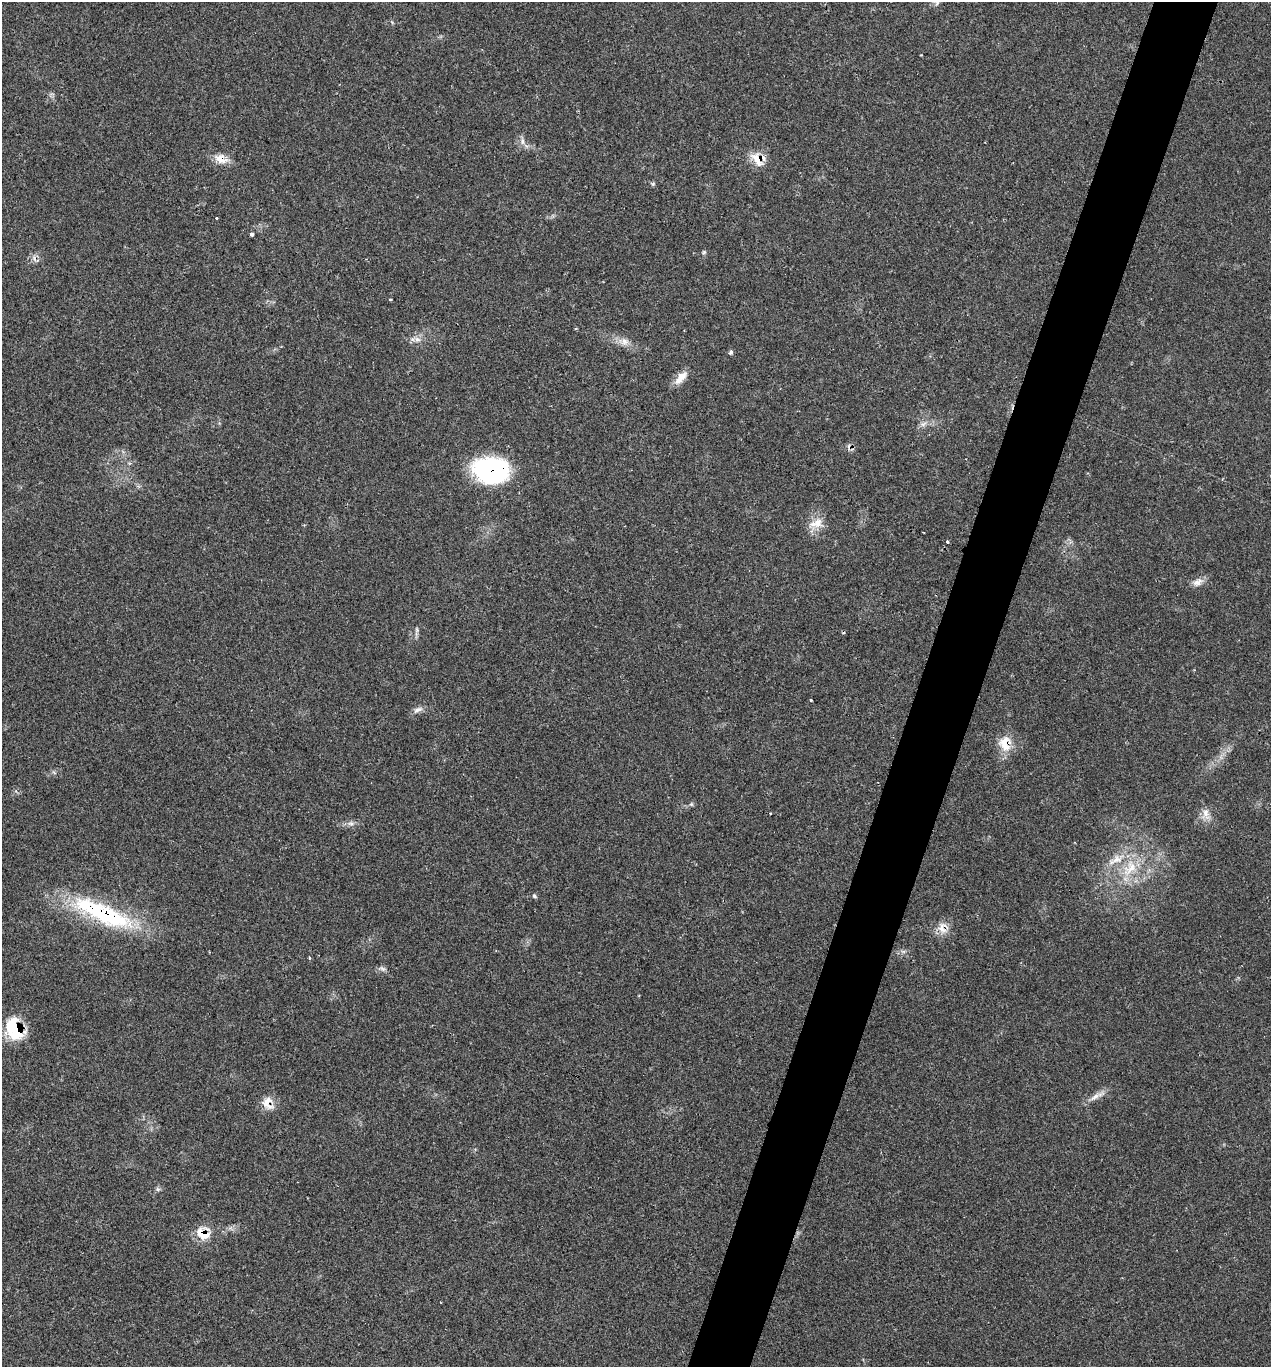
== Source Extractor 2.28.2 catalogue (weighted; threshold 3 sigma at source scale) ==
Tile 10 of 4 x 4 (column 2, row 3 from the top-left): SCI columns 1543-2811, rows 1370-2734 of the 5483 x 5469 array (HDU 1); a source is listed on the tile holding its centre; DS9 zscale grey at full resolution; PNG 1273 x 1369 px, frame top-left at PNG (2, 2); no overlay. Shown black and unused: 5% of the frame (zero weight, under 2 of 3 exposures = <1% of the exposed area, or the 3 px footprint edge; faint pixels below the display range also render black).
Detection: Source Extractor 2.28.2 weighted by HDU 2 'WHT'; one run over the whole footprint, this tile lists its part. Background 0.0807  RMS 0.0059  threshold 0.0264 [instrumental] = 3 sigma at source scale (4.5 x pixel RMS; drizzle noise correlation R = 1.50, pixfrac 1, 0.05/0.05 arcsec/px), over >= 5 px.
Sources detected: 43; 1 inside a brighter object's white glare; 3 cosmic-ray / hot-pixel residue — not listed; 2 inside a brighter listed object's ellipse — not listed separately; the other 37 listed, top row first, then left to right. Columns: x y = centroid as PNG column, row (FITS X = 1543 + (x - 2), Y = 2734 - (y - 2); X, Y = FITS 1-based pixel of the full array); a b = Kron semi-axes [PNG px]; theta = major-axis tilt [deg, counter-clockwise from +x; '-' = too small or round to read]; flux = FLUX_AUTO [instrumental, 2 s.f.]
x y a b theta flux
937 2 12 6 79 2.2
921 55 2 2 - 0.37
522 141 12 4 -90 2.1
758 158 21 12 -59 9.9
221 159 19 11 -21 7.4
653 184 7 4 45 0.89
216 218 3 2 - 0.71
252 234 3 3 - 7.1
704 252 6 4 45 0.86
417 340 10 7 -20 3.2
624 342 15 11 -9 5.2
731 352 4 4 - 2.1
681 377 22 9 48 6.4
923 424 11 6 20 2.7
491 471 34 25 -3 90
816 523 20 13 16 8.4
947 542 3 3 - 1.1
1198 582 15 10 29 4.5
417 630 9 4 -89 1.3
811 700 3 3 - 1.6
418 710 15 7 24 3
1005 744 22 16 -82 12
691 804 6 5 - 1.1
1206 814 18 11 -84 5.8
351 823 11 5 6 2.4
1130 868 30 17 55 22
534 896 6 5 - 1.1
99 912 92 20 -24 74
942 928 19 9 -63 6
903 951 7 4 -1 1.4
309 958 3 3 - 1.1
382 968 9 6 -26 1.8
14 1029 27 17 -68 26
1095 1097 18 7 35 4.5
268 1103 18 14 -70 7.8
158 1189 7 5 -4 1.4
203 1234 14 13 - 13
Overlapping masked pixels (flux is a lower limit): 9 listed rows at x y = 758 158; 221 159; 491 471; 1005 744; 99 912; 942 928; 14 1029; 268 1103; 203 1234
Isophote crosses this tile's border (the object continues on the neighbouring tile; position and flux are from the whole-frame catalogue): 1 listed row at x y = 937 2